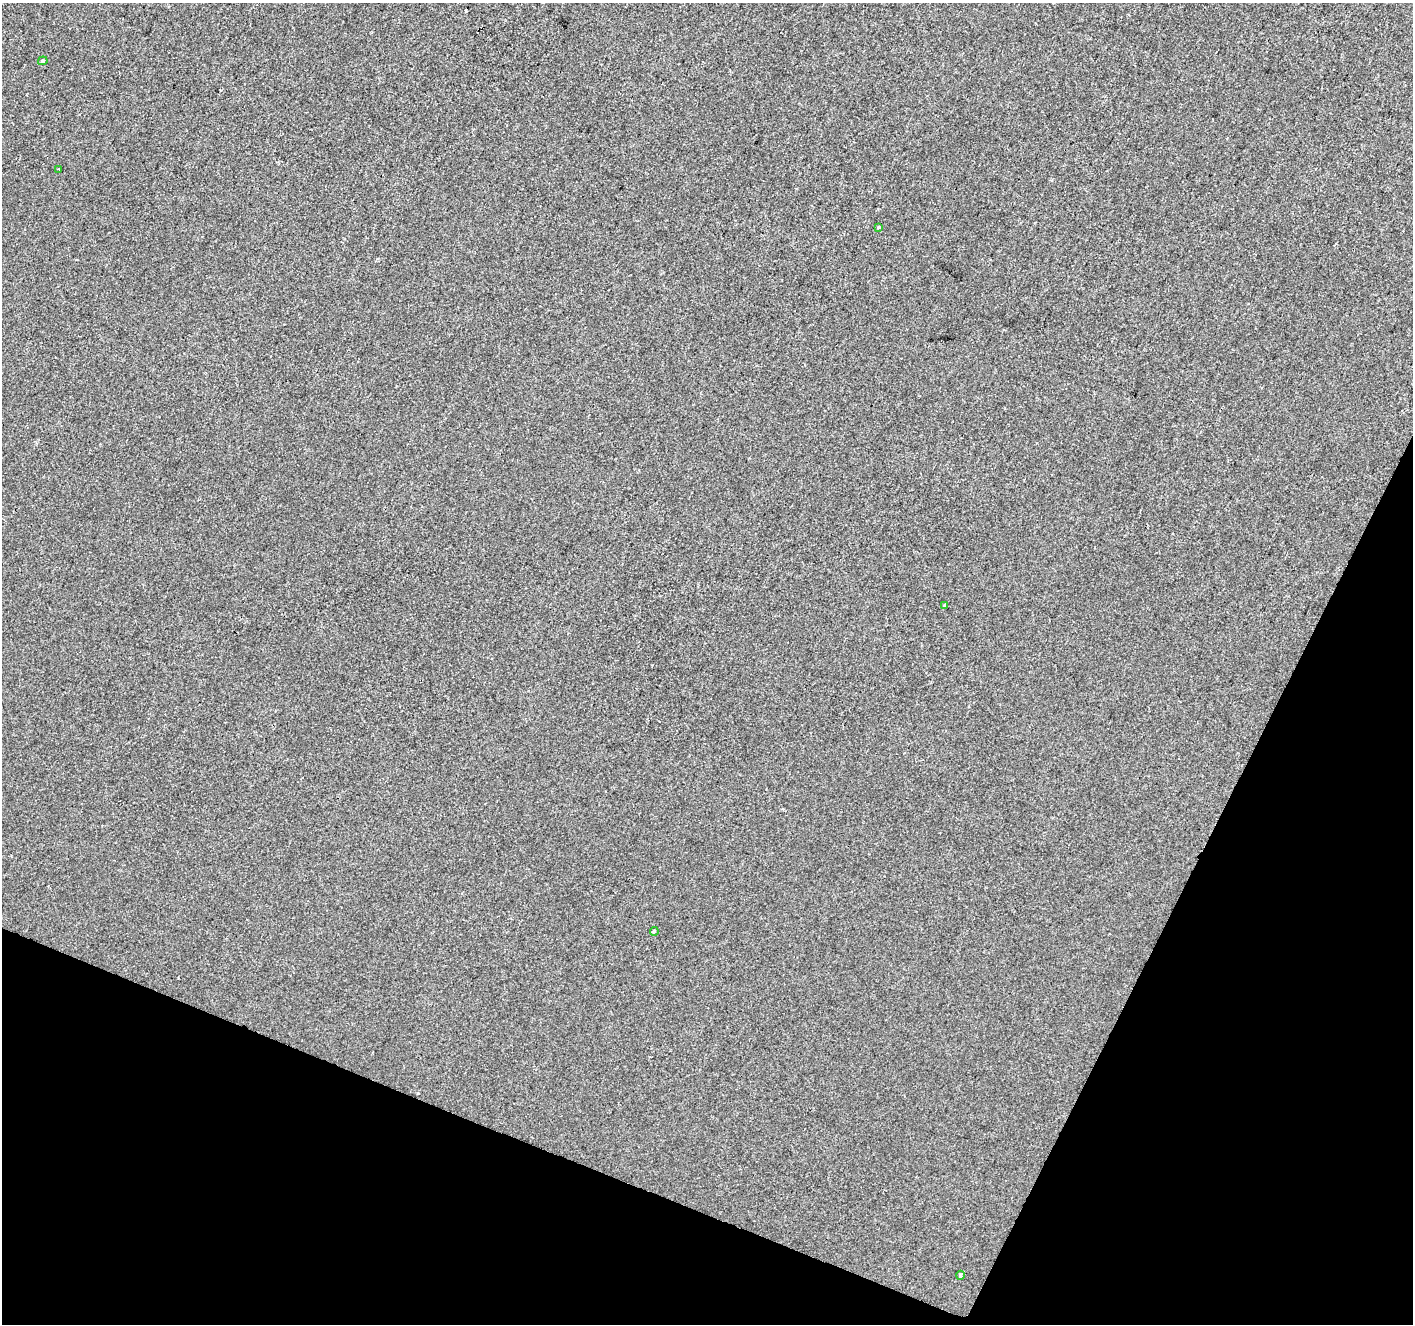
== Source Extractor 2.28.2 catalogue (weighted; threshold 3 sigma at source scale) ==
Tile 15 of 4 x 4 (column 3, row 4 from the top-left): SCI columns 2828-4238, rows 272-1593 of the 5648 x 5767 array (HDU 1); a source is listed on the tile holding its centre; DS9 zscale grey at full resolution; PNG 1415 x 1326 px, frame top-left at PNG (2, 3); each listed source drawn as its Kron ellipse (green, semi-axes under 4 px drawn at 4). Shown black and unused: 21% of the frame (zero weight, under 2 of 3 exposures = <1% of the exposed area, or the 3 px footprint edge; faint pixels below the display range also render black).
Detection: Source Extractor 2.28.2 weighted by HDU 2 'WHT'; one run over the whole footprint, this tile lists its part. Background 6.98e-04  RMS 0.0057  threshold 0.0258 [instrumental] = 3 sigma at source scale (4.5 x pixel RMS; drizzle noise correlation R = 1.50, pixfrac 1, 0.0396/0.0396 arcsec/px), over >= 5 px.
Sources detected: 6; all 6 listed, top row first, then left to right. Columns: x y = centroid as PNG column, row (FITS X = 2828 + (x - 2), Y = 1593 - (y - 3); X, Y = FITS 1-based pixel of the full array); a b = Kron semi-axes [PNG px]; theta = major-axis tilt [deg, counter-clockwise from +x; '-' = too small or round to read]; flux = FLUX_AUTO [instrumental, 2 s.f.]
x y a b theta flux
43 61 5 4 - 0.75
59 169 2 2 - 0.47
879 227 3 3 - 1.3
945 605 3 3 - 0.75
654 932 4 3 - 0.98
960 1275 4 3 - 2.8